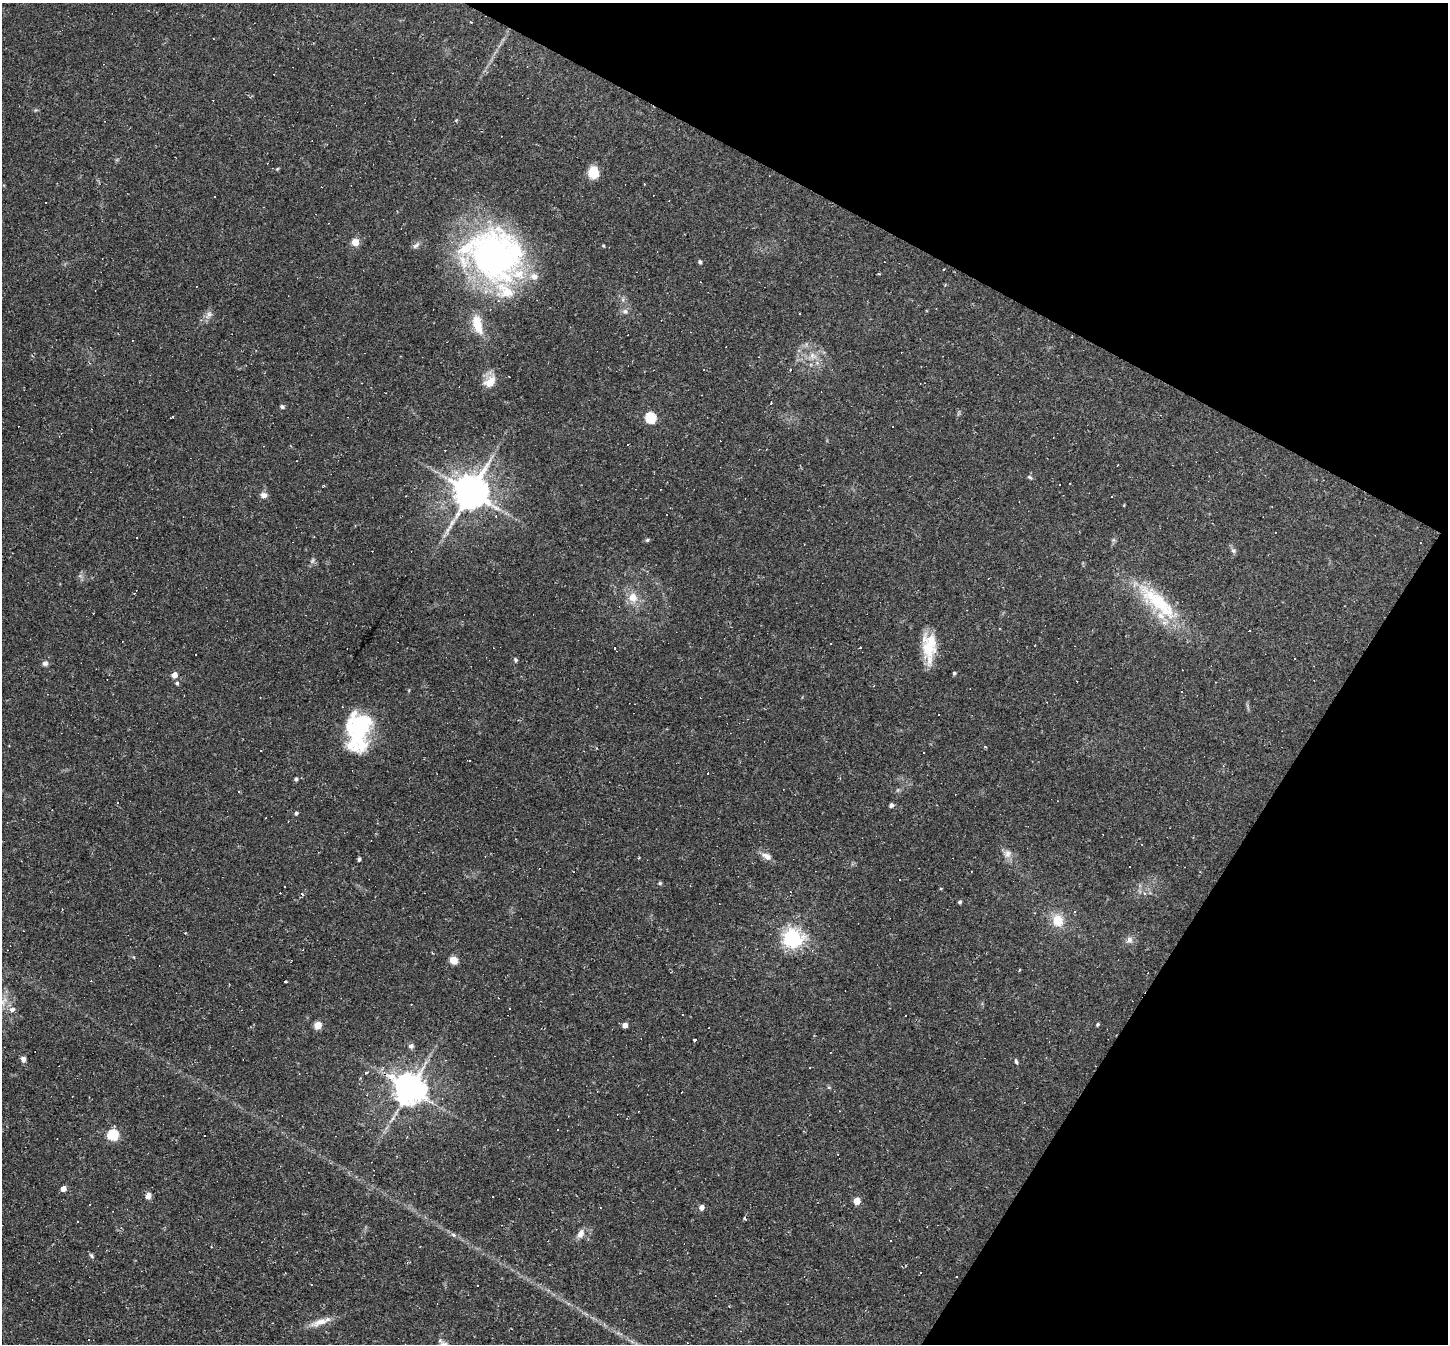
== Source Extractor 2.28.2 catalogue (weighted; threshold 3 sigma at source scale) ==
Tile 8 of 4 x 4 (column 4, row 2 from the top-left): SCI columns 4341-5786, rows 2831-4172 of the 5786 x 5798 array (HDU 1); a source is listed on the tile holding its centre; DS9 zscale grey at full resolution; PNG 1450 x 1346 px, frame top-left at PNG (2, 3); no overlay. Shown black and unused: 25% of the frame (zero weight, under 2 of 3 exposures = <1% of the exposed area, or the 3 px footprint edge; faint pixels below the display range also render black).
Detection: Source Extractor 2.28.2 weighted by HDU 2 'WHT'; one run over the whole footprint, this tile lists its part. Background 0.061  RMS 0.0056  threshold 0.0251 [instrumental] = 3 sigma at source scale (4.5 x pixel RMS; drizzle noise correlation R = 1.50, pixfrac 1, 0.05/0.05 arcsec/px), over >= 5 px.
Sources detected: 159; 1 inside a brighter object's white glare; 65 cosmic-ray / hot-pixel residue — not listed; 6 inside a brighter listed object's ellipse — not listed separately; the other 87 listed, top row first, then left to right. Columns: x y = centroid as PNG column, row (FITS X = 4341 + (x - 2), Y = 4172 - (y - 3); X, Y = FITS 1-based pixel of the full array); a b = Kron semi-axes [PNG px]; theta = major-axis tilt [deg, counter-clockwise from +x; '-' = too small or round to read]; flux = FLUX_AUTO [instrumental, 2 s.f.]
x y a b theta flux
593 172 10 9 - 12
355 242 5 5 - 11
416 245 11 6 40 1.8
603 246 4 3 - 0.59
494 255 70 56 -20 170
700 262 4 4 - 1.2
943 270 3 2 - 0.83
879 274 5 3 - 0.46
945 285 4 3 - 0.46
625 311 7 7 - 1.7
209 314 12 7 52 2.6
477 325 23 10 -73 12
132 340 3 2 - 0.34
813 356 11 8 -32 3.7
492 380 14 13 - 6
282 407 4 4 - 1.3
172 417 5 2 - 0.51
650 417 6 5 - 44
1030 477 7 4 -27 0.91
1070 483 2 2 - 0.38
470 492 10 9 - 1500
264 495 9 7 -8 2.5
647 540 5 5 - 0.8
1233 551 6 5 - 1.1
313 560 7 4 71 1.1
633 597 13 12 - 6.9
1158 602 70 19 -43 39
929 646 31 17 88 17
615 648 3 3 - 9.4
860 648 3 3 - 1.4
515 660 5 5 - 0.87
45 663 7 6 - 1.8
954 673 4 4 - 0.94
174 675 5 4 - 5.4
177 683 5 4 - 1.1
939 715 2 2 - 0.4
358 731 49 22 -78 43
985 747 3 2 - 0.76
924 753 3 2 - 0.55
469 760 3 3 - 2.1
1223 766 4 3 - 0.53
296 779 4 4 - 1.4
840 779 4 3 - 0.4
239 792 4 2 - 0.42
118 802 3 3 - 2.2
891 805 6 5 - 1.2
296 813 4 4 - 1
1007 853 11 9 77 3.4
767 856 14 8 -28 3.6
359 859 3 3 - 1.5
660 883 5 4 - 0.71
960 902 4 4 - 1.1
1075 912 3 3 - 0.85
1058 920 15 12 -70 9.8
792 938 7 6 - 300
1129 940 9 8 - 2.5
432 953 3 2 - 0.48
453 960 5 5 - 16
1019 970 3 3 - 0.86
286 982 3 2 - 0.79
3 1001 16 6 61 4.2
12 1009 6 6 - 2.2
1098 1024 4 4 - 0.84
318 1025 5 5 - 13
625 1025 4 4 - 4.1
694 1040 3 3 - 1.1
411 1046 6 6 - 1.9
23 1059 7 5 -73 2.1
1016 1061 7 4 -72 0.9
810 1068 3 3 - 1.2
366 1072 3 3 - 2.2
410 1089 9 9 - 1100
113 1135 5 5 - 46
63 1189 5 4 - 4.8
148 1196 5 4 - 7.4
857 1201 5 4 - 8.6
701 1207 5 4 - 3.7
600 1208 2 2 - 0.39
78 1221 3 2 - 0.52
581 1233 13 8 64 3.4
453 1235 7 5 -22 1.3
91 1255 7 5 -71 0.96
956 1276 3 3 - 3.6
311 1285 3 2 - 0.54
477 1285 2 2 - 0.41
320 1322 32 8 19 6.5
89 1340 2 2 - 0.49